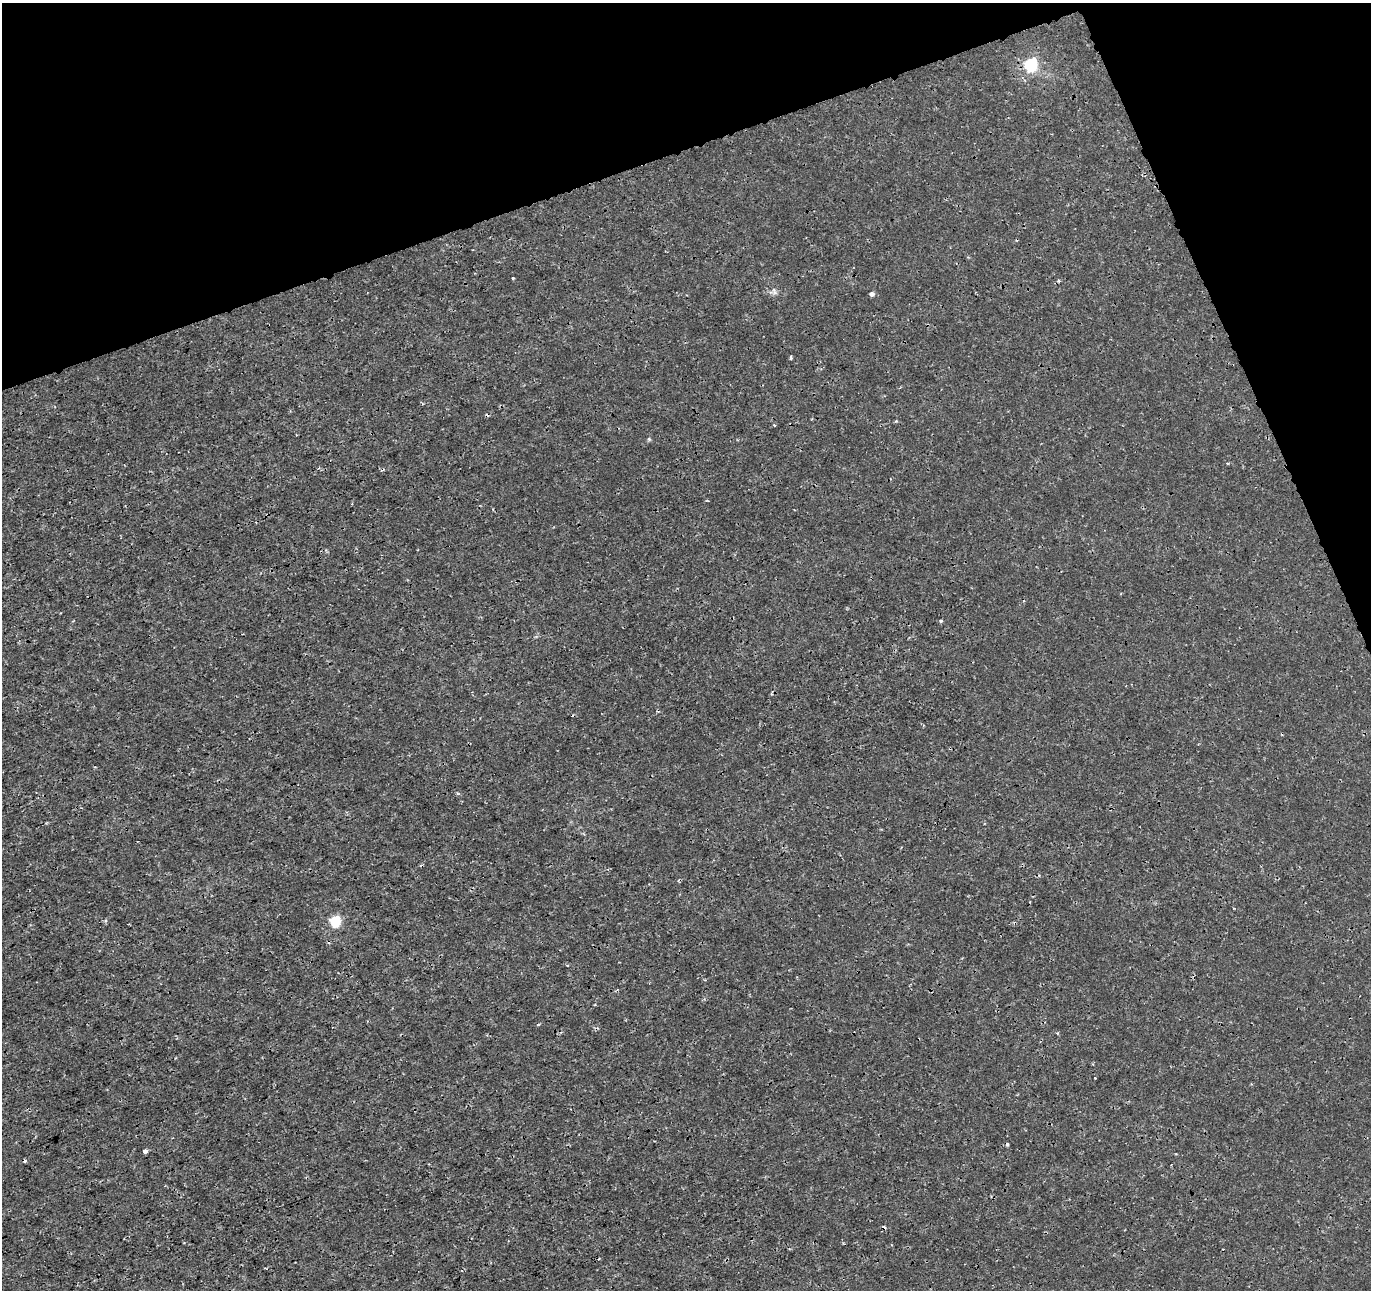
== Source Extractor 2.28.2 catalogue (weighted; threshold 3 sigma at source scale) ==
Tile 3 of 4 x 4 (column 3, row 1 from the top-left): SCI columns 2795-4163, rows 3963-5250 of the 5593 x 5401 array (HDU 1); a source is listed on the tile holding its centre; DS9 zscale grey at full resolution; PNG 1373 x 1292 px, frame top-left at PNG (2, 3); no overlay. Shown black and unused: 18% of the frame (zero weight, under 3 of 4 exposures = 5% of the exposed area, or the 3 px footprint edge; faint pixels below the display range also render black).
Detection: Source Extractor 2.28.2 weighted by HDU 2 'WHT'; one run over the whole footprint, this tile lists its part. Background 5.43e-05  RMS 9.8e-04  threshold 0.00442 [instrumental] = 3 sigma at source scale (4.5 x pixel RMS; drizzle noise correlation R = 1.50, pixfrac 1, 0.0396/0.0396 arcsec/px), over >= 5 px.
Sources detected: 18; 7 cosmic-ray / hot-pixel residue — not listed; the other 11 listed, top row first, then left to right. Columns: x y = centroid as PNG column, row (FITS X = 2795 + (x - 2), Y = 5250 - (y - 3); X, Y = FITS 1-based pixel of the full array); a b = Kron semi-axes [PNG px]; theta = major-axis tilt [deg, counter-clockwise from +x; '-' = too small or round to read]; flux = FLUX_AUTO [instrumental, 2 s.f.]
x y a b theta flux
1031 65 7 6 - 13
513 278 3 3 - 0.1
872 294 5 4 - 0.36
790 358 4 3 - 0.14
774 425 3 3 - 0.2
941 621 5 4 - 0.12
1233 908 2 2 - 0.11
335 921 6 5 - 7.8
567 965 3 3 - 0.094
538 1024 4 3 - 0.096
145 1151 4 3 - 0.48
Unlisted compact peaks at least as high as the median listed source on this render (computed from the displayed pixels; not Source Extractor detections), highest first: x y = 649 439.